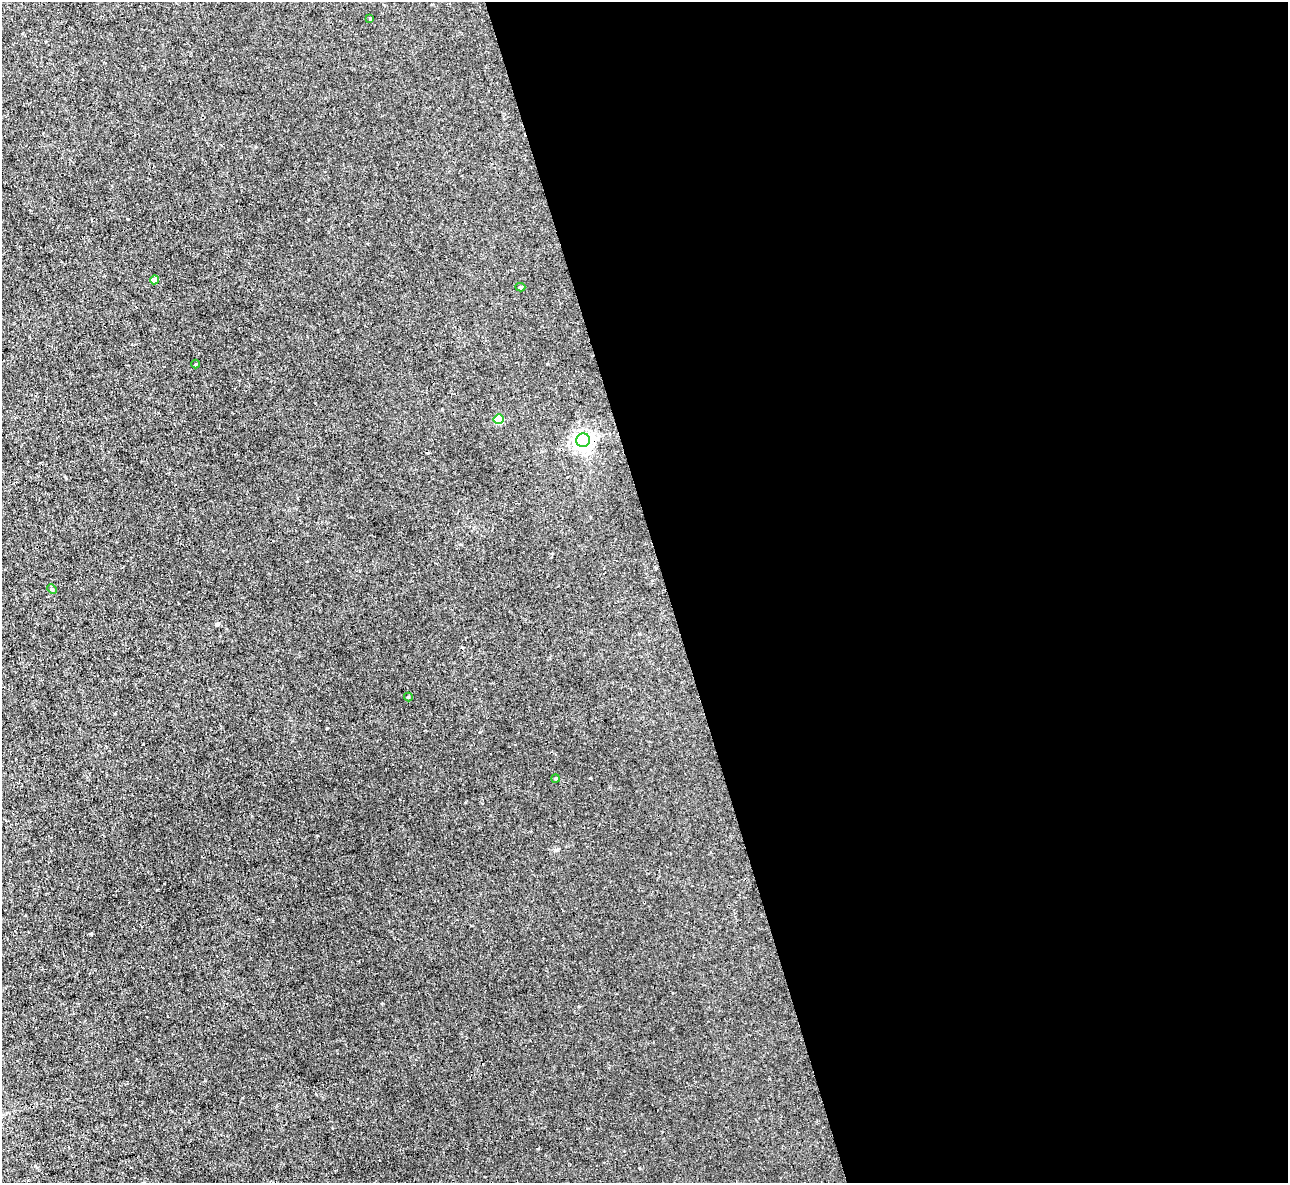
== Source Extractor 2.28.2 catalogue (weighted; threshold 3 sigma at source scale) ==
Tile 8 of 4 x 4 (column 4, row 2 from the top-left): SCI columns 3861-5146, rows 2507-3687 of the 5146 x 5131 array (HDU 1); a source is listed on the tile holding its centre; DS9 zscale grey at full resolution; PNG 1290 x 1185 px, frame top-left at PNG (2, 2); each listed source drawn as its Kron ellipse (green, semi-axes under 4 px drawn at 4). Shown black and unused: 48% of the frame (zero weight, under 3 of 4 exposures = <1% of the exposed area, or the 3 px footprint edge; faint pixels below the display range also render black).
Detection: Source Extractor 2.28.2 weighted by HDU 2 'WHT'; one run over the whole footprint, this tile lists its part. Background 0.00342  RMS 0.0017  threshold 0.00747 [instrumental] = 3 sigma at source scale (4.5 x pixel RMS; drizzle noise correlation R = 1.50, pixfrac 1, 0.05/0.05 arcsec/px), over >= 5 px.
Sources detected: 9; all 9 listed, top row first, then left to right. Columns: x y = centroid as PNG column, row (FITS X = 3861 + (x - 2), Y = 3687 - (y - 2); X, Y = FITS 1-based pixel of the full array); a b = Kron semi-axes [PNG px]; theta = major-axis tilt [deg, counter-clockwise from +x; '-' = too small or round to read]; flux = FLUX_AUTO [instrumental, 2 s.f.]
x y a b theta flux
370 18 3 3 - 0.13
154 280 4 4 - 1.3
520 287 5 4 - 0.23
195 364 4 3 - 0.12
499 419 5 5 - 5.7
583 440 7 6 - 76
52 589 5 4 - 0.21
408 697 4 4 - 0.15
556 778 4 4 - 0.2
Overlapping masked pixels (flux is a lower limit): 1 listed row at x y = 583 440